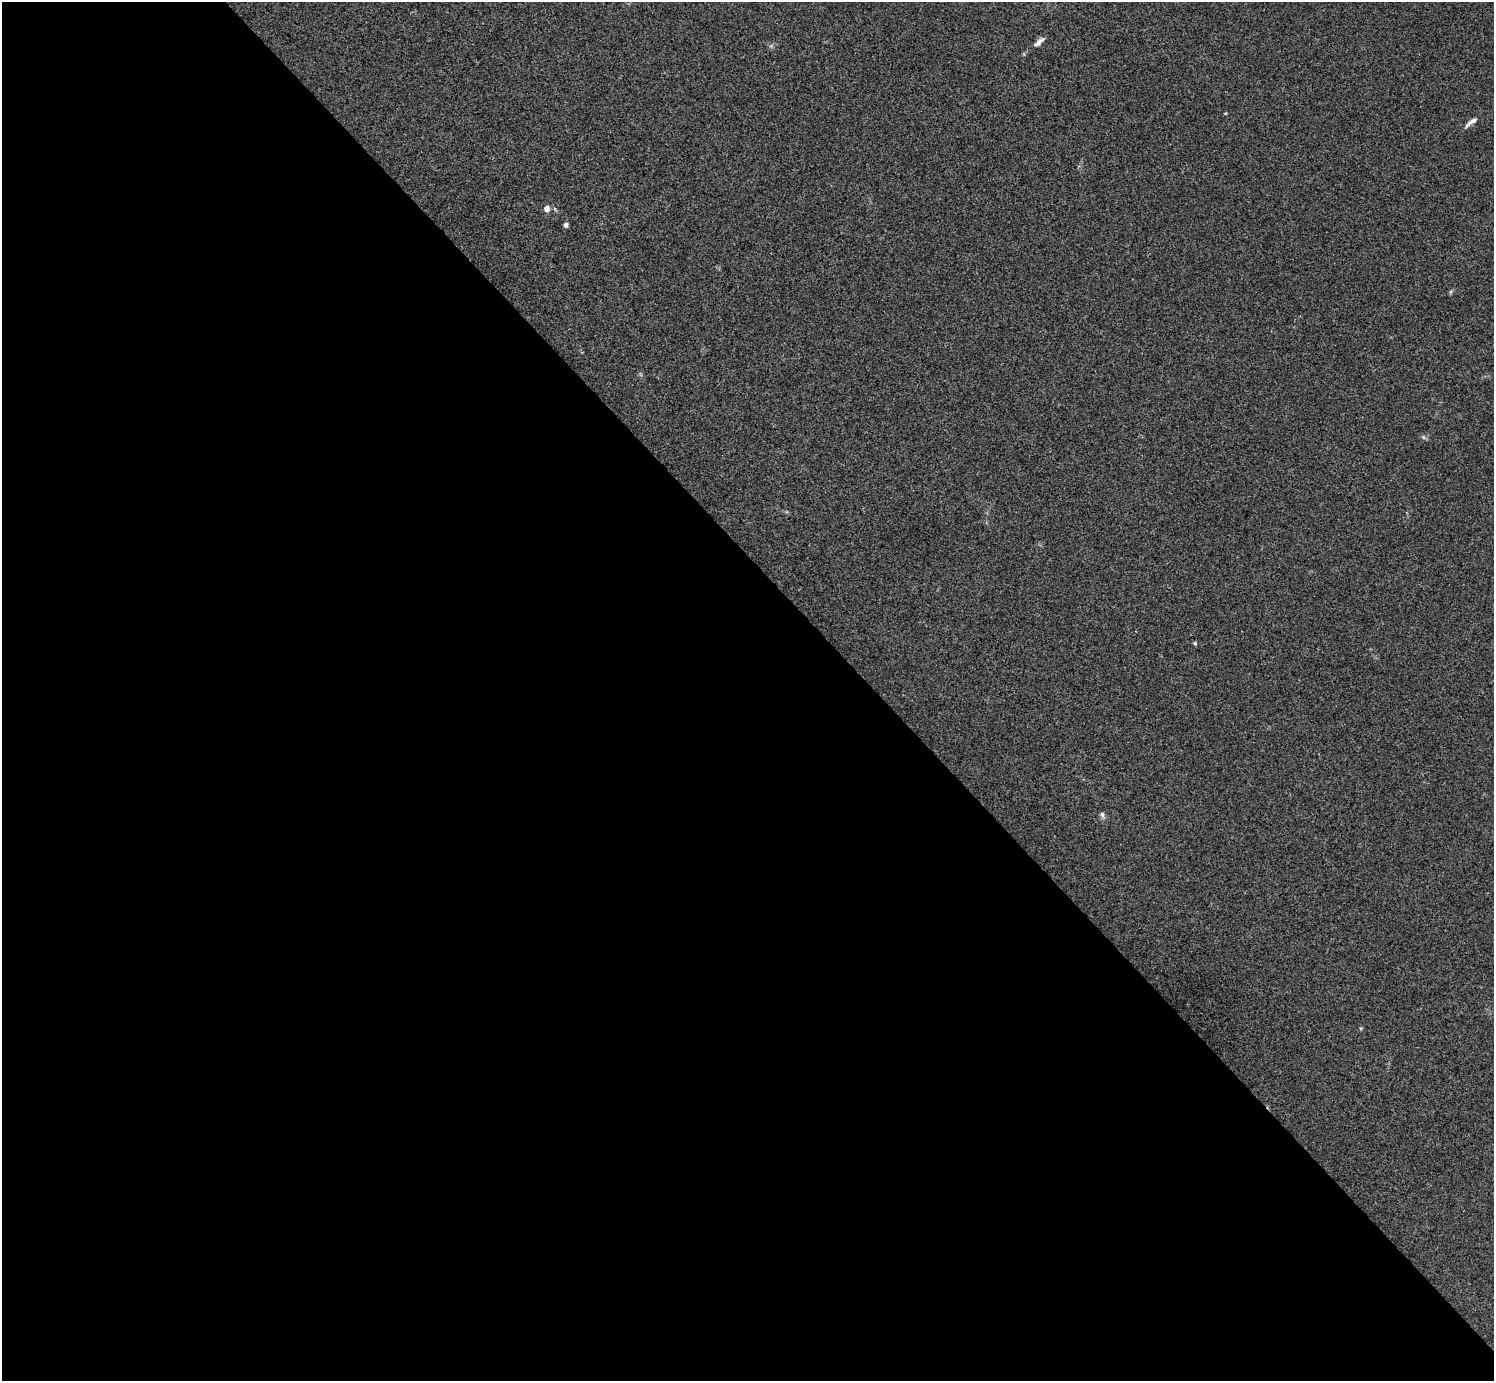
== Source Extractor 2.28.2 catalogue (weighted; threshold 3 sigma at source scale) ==
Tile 9 of 4 x 4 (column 1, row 3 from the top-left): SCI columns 4-1495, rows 1539-2917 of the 5976 x 5974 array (HDU 1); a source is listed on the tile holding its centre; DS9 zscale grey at full resolution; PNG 1496 x 1383 px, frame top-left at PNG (2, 2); no overlay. Shown black and unused: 58% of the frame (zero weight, under 3 of 4 exposures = <1% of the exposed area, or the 3 px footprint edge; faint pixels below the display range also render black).
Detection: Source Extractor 2.28.2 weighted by HDU 2 'WHT'; one run over the whole footprint, this tile lists its part. Background 0.0246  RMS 0.0046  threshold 0.0207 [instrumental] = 3 sigma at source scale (4.5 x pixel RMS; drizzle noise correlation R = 1.50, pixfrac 1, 0.05/0.05 arcsec/px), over >= 5 px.
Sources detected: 8; all 8 listed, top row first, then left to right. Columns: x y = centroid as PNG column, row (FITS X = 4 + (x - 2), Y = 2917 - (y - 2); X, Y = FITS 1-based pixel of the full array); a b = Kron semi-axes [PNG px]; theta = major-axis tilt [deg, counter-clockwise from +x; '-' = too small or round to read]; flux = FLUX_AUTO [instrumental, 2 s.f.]
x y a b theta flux
1039 42 17 6 42 2.3
1225 113 4 3 - 0.35
1471 122 19 5 37 2.5
547 209 6 5 - 2.9
566 225 4 4 - 1.8
1423 437 6 4 -45 0.77
1195 643 5 4 - 0.62
1102 815 9 5 -74 1.2